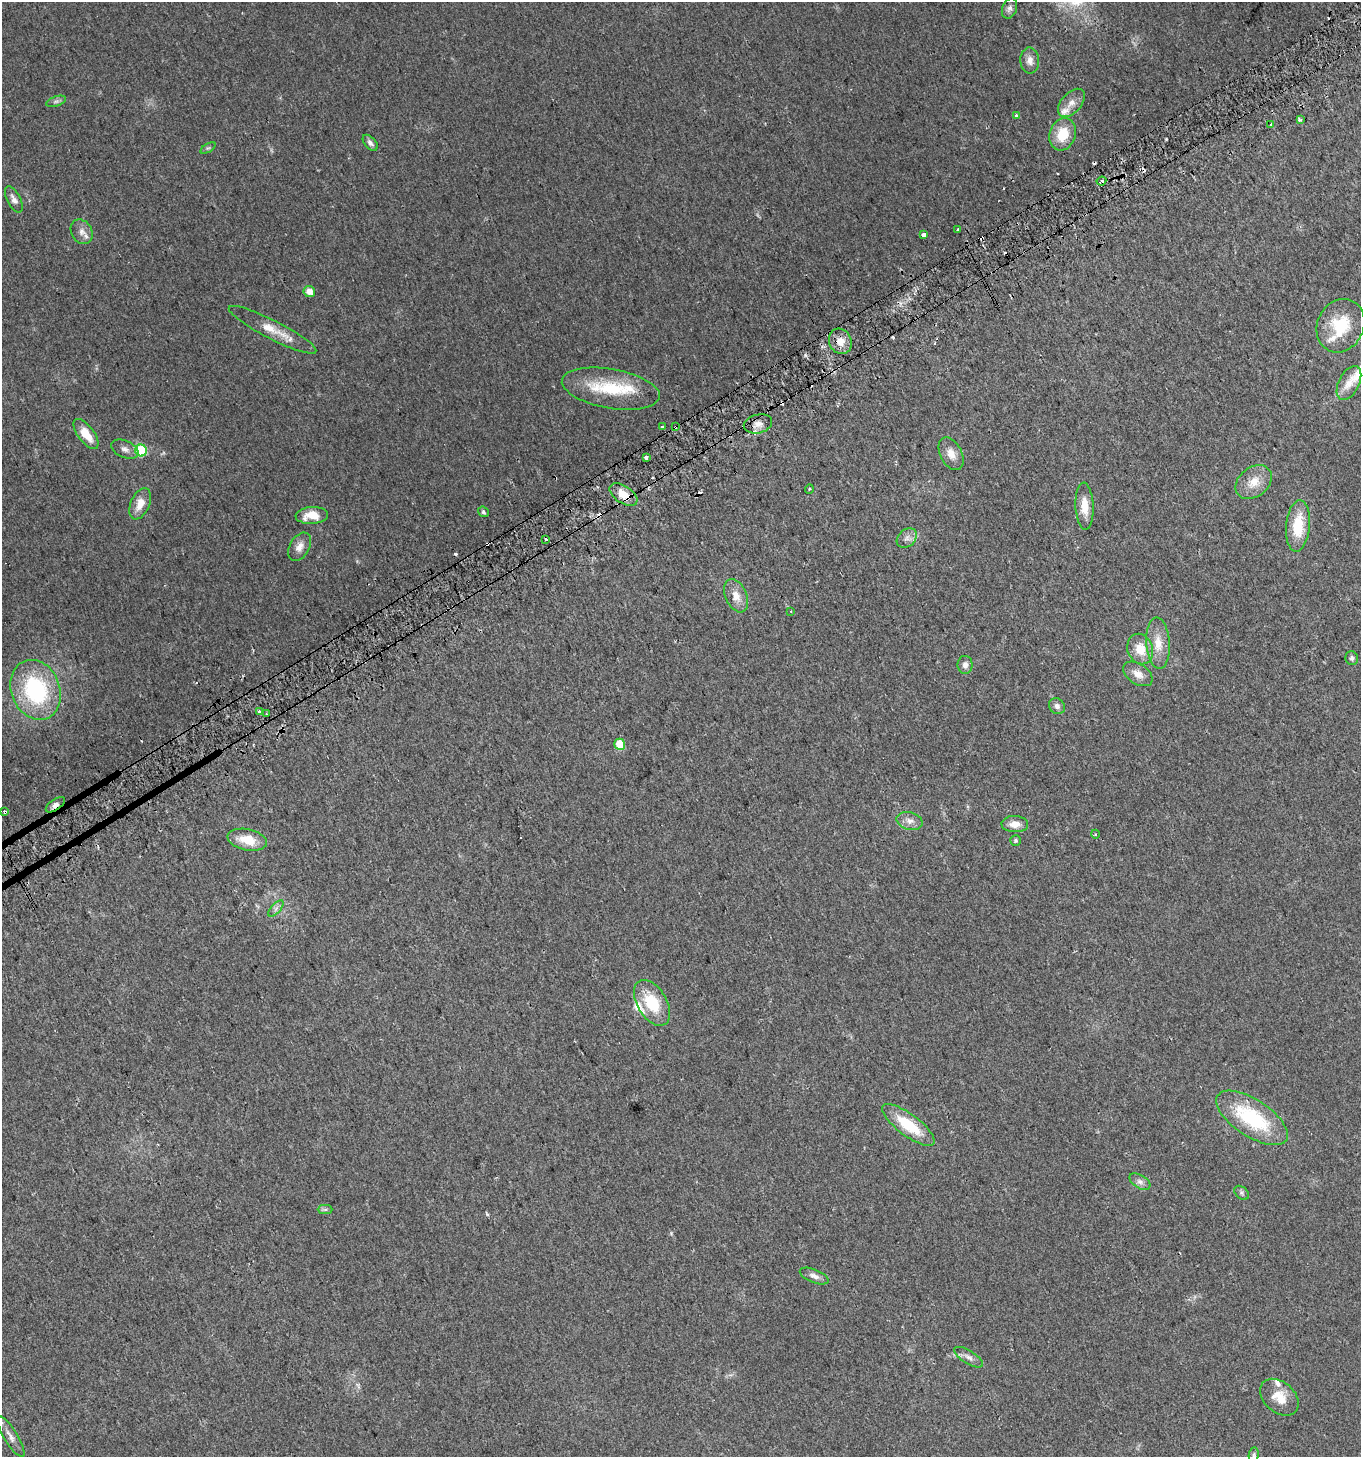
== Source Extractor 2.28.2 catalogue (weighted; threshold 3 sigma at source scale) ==
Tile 10 of 4 x 4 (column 2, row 3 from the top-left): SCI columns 1485-2843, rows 1488-2942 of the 5747 x 5880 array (HDU 1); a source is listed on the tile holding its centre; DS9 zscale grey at full resolution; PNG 1363 x 1459 px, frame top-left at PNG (2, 2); each listed source drawn as its Kron ellipse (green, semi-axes under 4 px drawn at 4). Shown black and unused: <1% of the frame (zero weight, under 2 of 3 exposures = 2% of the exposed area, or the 3 px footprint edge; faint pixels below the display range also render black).
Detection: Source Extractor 2.28.2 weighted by HDU 2 'WHT'; one run over the whole footprint, this tile lists its part. Background 0.0449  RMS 0.008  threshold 0.036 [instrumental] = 3 sigma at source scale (4.5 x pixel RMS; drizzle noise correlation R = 1.50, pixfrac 1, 0.0396/0.0396 arcsec/px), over >= 5 px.
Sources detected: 90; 14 cosmic-ray / hot-pixel residue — neither listed nor drawn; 5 inside a brighter listed object's ellipse — not listed separately; the other 71 listed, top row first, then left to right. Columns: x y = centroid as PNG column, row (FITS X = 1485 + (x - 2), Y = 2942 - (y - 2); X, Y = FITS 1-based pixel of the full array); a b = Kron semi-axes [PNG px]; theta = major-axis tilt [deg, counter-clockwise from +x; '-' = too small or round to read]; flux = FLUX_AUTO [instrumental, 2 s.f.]
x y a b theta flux
1009 8 10 7 72 3
1030 60 13 9 -89 5.2
56 101 10 5 18 2.1
1071 103 17 10 48 6.8
1017 116 4 3 - 16
1300 120 3 3 - 3.4
1271 124 3 3 - 6.8
1063 134 16 13 72 19
370 143 9 5 -48 3
208 148 8 3 30 1.3
1101 181 5 3 - 39
14 199 14 6 -62 3.9
957 229 3 3 - 5
82 232 13 10 -57 5.5
924 235 3 3 - 68
309 292 6 5 - 6
1340 326 27 23 64 31
273 330 49 9 -27 16
840 341 13 11 -62 8.5
1349 383 18 10 63 9.1
611 389 49 19 -10 44
758 424 14 9 14 6.1
676 426 3 3 - 4.5
662 427 4 3 - 7.7
86 434 18 8 -53 14
125 449 14 8 -24 4.3
141 451 6 6 - 66
951 454 17 10 -62 8.2
646 457 3 3 - 10
1254 482 20 14 40 13
809 489 5 3 - 0.63
623 495 15 8 -33 12
140 504 17 9 66 10
1085 506 23 9 -87 12
483 512 6 5 - 1.6
312 515 16 8 4 13
1298 526 26 12 85 26
907 538 11 8 41 4.3
545 540 3 3 - 3.3
299 547 15 10 59 6.1
736 596 17 10 -66 9.3
791 611 3 3 - 0.68
1158 643 25 11 -86 14
1140 649 15 12 -68 14
1352 658 7 6 - 2.2
965 665 9 7 88 3.6
1138 674 16 10 -34 7.2
36 690 31 24 -69 86
1057 706 8 7 - 3.3
259 711 3 3 - 3.1
267 714 3 2 - 1.4
620 744 5 5 - 18
55 805 11 5 34 3.4
5 812 4 3 - 2.6
910 821 13 8 -15 5.1
1015 824 13 8 -2 7.1
1095 834 4 3 - 0.68
247 840 20 10 -13 17
1016 841 5 5 - 1.3
276 908 10 4 49 2.7
652 1003 25 14 -59 30
1252 1118 41 18 -33 64
908 1125 32 11 -37 31
1140 1182 11 6 -32 3.6
1241 1193 8 6 -42 1.7
325 1210 7 4 0 1.7
814 1276 15 6 -21 4.1
968 1357 16 6 -32 4.3
1279 1397 22 15 -41 14
11 1437 23 7 -58 5.9
1254 1455 7 5 82 1.4
Overlapping masked pixels (flux is a lower limit): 4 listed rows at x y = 676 426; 623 495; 55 805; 5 812
Unlisted compact peaks at least as high as the median listed source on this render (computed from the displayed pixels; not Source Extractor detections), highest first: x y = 1166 139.